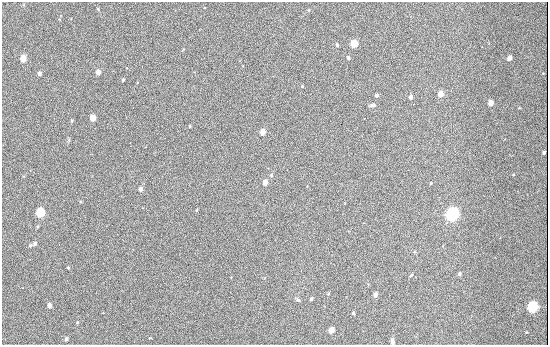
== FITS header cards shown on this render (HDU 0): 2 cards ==
NAXIS1  =                  546
NAXIS2  =                  343

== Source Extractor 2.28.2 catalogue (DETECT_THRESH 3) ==
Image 546 x 343 px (HDU 0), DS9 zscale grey, 1 PNG px = 1 image px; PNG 550 x 347 px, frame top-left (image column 1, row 343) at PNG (2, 2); no overlay
Background 934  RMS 13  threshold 39.3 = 3 sigma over >= 5 px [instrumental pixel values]
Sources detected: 42; all 42 listed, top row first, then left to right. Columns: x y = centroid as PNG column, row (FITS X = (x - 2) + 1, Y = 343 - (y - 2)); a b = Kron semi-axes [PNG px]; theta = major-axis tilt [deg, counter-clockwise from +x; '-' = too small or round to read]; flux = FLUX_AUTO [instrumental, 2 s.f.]
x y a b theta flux
309 10 4 4 - 1100
354 44 5 4 - 28000
337 45 3 3 - 1700
348 58 3 3 - 1900
509 58 4 4 - 6500
23 59 4 4 - 20000
98 72 4 4 - 9000
39 73 4 3 - 3600
123 80 3 3 - 1300
302 86 3 3 - 800
440 94 4 4 - 12000
377 95 3 3 - 2300
411 97 4 3 - 3500
491 103 4 4 - 12000
372 105 7 4 6 1800
92 118 4 4 - 18000
72 121 4 3 - 960
190 126 3 3 - 1100
263 132 4 4 - 11000
544 153 3 3 - 2100
271 175 4 4 - 740
513 175 4 3 - 610
265 183 4 4 - 9800
431 183 4 3 - 860
140 189 4 3 - 3700
40 213 5 4 - 82000
452 214 5 5 - 430000
35 244 4 3 - 2600
30 245 4 3 - 1200
68 268 4 3 - 660
459 274 4 4 - 1900
411 275 5 3 - 820
328 294 4 3 - 690
375 295 4 3 - 5000
311 299 4 3 - 2100
298 300 6 5 - 1300
49 305 4 3 - 6400
533 307 5 4 - 180000
353 313 3 3 - 1600
331 330 4 4 - 14000
66 339 4 3 - 1400
392 341 6 4 -80 2300
At the frame edge (FLAGS 8, measured only in part): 1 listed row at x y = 392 341